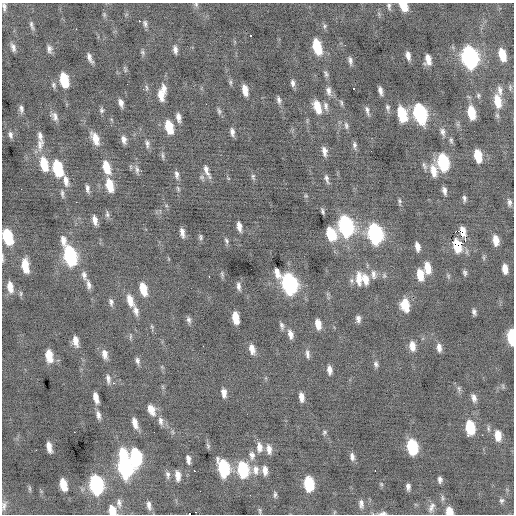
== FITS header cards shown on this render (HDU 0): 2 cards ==
NAXIS1  =                  512 / Axis length
NAXIS2  =                  512 / Axis length

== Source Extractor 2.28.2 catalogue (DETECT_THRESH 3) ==
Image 512 x 512 px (HDU 0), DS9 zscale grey, 1 PNG px = 1 image px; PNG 516 x 516 px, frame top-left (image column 1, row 512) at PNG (2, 3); no overlay
Background -0.159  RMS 0.99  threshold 2.97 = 3 sigma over >= 5 px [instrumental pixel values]
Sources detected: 218; all 218 listed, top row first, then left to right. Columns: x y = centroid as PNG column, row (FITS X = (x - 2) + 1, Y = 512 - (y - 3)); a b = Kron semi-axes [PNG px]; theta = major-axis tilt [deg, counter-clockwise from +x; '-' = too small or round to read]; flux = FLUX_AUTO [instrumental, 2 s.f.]
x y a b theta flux
196 4 7 5 -69 130
4 6 10 5 -79 200
389 6 9 5 -81 160
403 6 9 6 -58 1100
104 14 6 5 - 100
139 21 3 2 - 330
145 23 9 5 -78 180
31 25 12 4 -75 200
324 26 6 5 - 120
250 35 3 3 - 130
13 47 10 5 -72 270
317 47 13 6 -74 2400
49 49 10 6 -81 250
175 50 9 5 -84 270
143 52 7 5 -48 130
502 55 11 6 -76 1200
408 56 9 5 -77 330
470 57 14 9 -76 17000
90 58 10 4 -67 290
428 59 10 5 -83 580
350 61 10 4 -81 220
125 69 9 4 -69 100
326 74 9 5 -66 150
64 80 12 6 -78 2200
230 82 7 5 -86 120
293 83 8 5 -85 220
127 84 2 2 - 76
54 85 9 6 -81 160
510 87 9 4 -84 130
146 88 8 4 -81 120
164 88 12 6 -73 340
354 89 3 3 - 540
245 90 10 5 -78 630
500 90 14 7 -83 360
328 91 13 7 -81 350
380 91 8 4 -79 280
161 95 11 6 -85 680
478 95 7 5 77 120
279 100 9 5 -78 200
497 101 17 8 -79 1200
121 103 8 5 -76 330
341 103 9 4 -76 110
206 104 2 2 - 150
326 106 12 6 -80 270
317 107 13 6 -73 1100
387 108 10 6 -84 190
21 109 10 5 -84 210
102 110 7 6 - 140
219 111 9 5 -74 150
367 111 12 4 -77 220
420 113 14 8 -75 9000
471 113 12 6 -78 1600
402 114 14 8 -74 2300
55 116 12 7 -64 320
178 117 10 5 -78 350
346 126 10 5 -78 180
169 127 12 7 -75 1500
232 132 8 4 -84 250
443 132 11 6 -76 250
10 135 8 5 -78 200
40 136 10 5 -80 260
95 138 14 7 -66 820
124 140 9 5 -78 320
451 140 8 5 -88 140
40 144 18 9 80 530
147 144 11 5 -85 220
354 145 10 5 -88 200
324 151 10 5 -79 350
162 155 10 3 -83 140
478 156 11 6 -78 1400
443 162 12 7 -80 4800
44 164 15 8 -76 1600
424 166 11 5 -67 180
106 167 14 7 -73 1200
58 168 13 7 -76 3500
137 170 12 5 -86 240
141 171 2 2 - 47
207 171 16 5 -69 390
433 171 16 8 -81 790
177 175 10 5 -81 240
202 177 8 6 -20 150
253 177 9 5 -83 130
327 179 11 5 -73 230
66 181 14 6 -80 470
109 185 13 7 -76 1300
178 188 8 5 -64 110
87 189 10 5 -82 230
444 191 8 4 -77 250
62 193 12 4 -84 170
306 196 6 3 -18 73
464 198 7 4 -87 160
76 202 2 2 - 77
399 202 10 4 -84 140
509 202 10 5 -85 220
323 211 6 3 -70 130
107 214 10 5 88 160
95 220 10 5 -78 410
239 226 9 4 -80 380
345 226 13 8 -76 12000
463 230 10 6 -83 200
458 231 2 2 - 110
182 232 9 4 -80 320
331 234 12 8 -68 2000
375 234 13 8 -77 12000
465 235 3 2 - 240
8 236 12 7 -74 3200
201 237 7 5 -82 130
63 240 13 7 -83 440
465 240 6 4 -67 110
496 240 10 6 -82 680
226 241 7 5 -66 140
457 246 12 7 -81 730
417 247 8 4 -79 370
70 256 14 8 -75 7600
2 258 13 3 -90 150
484 258 6 4 -71 100
25 266 13 6 -82 1300
427 268 12 7 -83 950
505 269 9 5 -83 580
277 273 9 5 -72 500
465 273 7 5 -78 150
222 274 9 4 -78 120
373 274 13 7 -86 350
84 275 12 6 -77 290
420 275 11 6 -83 1100
384 276 7 5 70 130
209 277 3 2 - 64
359 278 18 8 -89 860
365 279 13 8 -74 730
88 284 11 5 -78 290
289 284 13 8 -76 15000
239 286 9 5 -81 240
10 287 13 7 -80 680
143 289 12 6 -75 1200
21 293 8 5 85 120
130 300 15 7 -73 770
111 302 9 6 -79 210
405 305 12 8 -81 1300
136 311 13 7 -75 370
474 312 6 4 -75 170
235 318 11 5 -80 1100
358 319 7 5 62 260
189 320 9 6 -73 200
318 324 9 5 -80 630
282 325 10 5 -76 200
290 334 11 6 -76 390
130 336 8 4 81 100
511 337 11 5 -88 3600
76 341 10 5 -80 520
203 346 2 2 - 300
412 346 11 7 -82 600
439 348 10 6 -84 340
252 349 12 6 -75 460
105 354 11 6 -78 450
307 354 12 5 -81 250
49 356 12 7 -81 1000
137 361 9 6 -82 210
376 364 8 6 -77 190
329 370 8 5 -86 350
108 379 11 5 -81 260
113 383 3 2 - 200
459 388 9 5 -64 170
224 393 9 5 -82 370
301 397 9 4 -81 420
96 398 10 5 -76 590
474 398 10 6 -73 300
151 410 13 8 -64 640
98 415 11 5 -74 290
161 421 11 6 -82 310
135 423 11 5 -74 540
470 427 12 7 -86 2400
488 428 9 4 -83 150
74 432 2 2 - 260
173 432 7 4 -70 100
324 432 7 4 51 110
498 435 11 7 -85 810
208 446 9 5 -80 120
49 447 10 4 -77 530
259 447 13 7 -86 490
412 447 11 7 -81 4200
269 449 12 6 -79 430
36 450 2 2 - 230
252 455 12 8 -85 390
136 457 13 8 -83 5200
352 457 10 6 -79 270
188 459 9 4 -82 310
125 465 19 8 -80 15000
223 468 13 7 -78 5200
243 470 12 8 -83 4200
255 470 13 9 89 510
194 471 3 2 - 110
265 471 10 6 -83 500
375 471 3 2 - 57
167 474 11 6 -85 220
178 476 11 6 -84 480
440 480 6 4 -80 200
309 484 11 7 -85 3400
381 484 5 4 - 80
63 485 10 6 -77 1200
96 485 13 8 -79 10000
408 487 6 4 -88 230
30 488 8 4 -89 120
250 495 2 2 - 120
275 495 9 5 89 140
442 498 9 4 -89 150
501 500 7 6 - 170
119 503 13 7 -87 320
361 504 12 6 -82 290
4 505 14 7 80 340
149 505 11 5 -81 290
432 505 9 8 - 260
431 509 9 8 - 280
112 510 10 7 -72 880
260 511 9 3 -85 93
449 511 8 6 -67 760
195 512 2 2 - 250
383 513 10 4 4 230
189 514 2 2 - 1200
At the frame edge (FLAGS 8, measured only in part): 11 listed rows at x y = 196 4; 4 6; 403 6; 8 236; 2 258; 511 337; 4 505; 112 510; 449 511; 383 513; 189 514